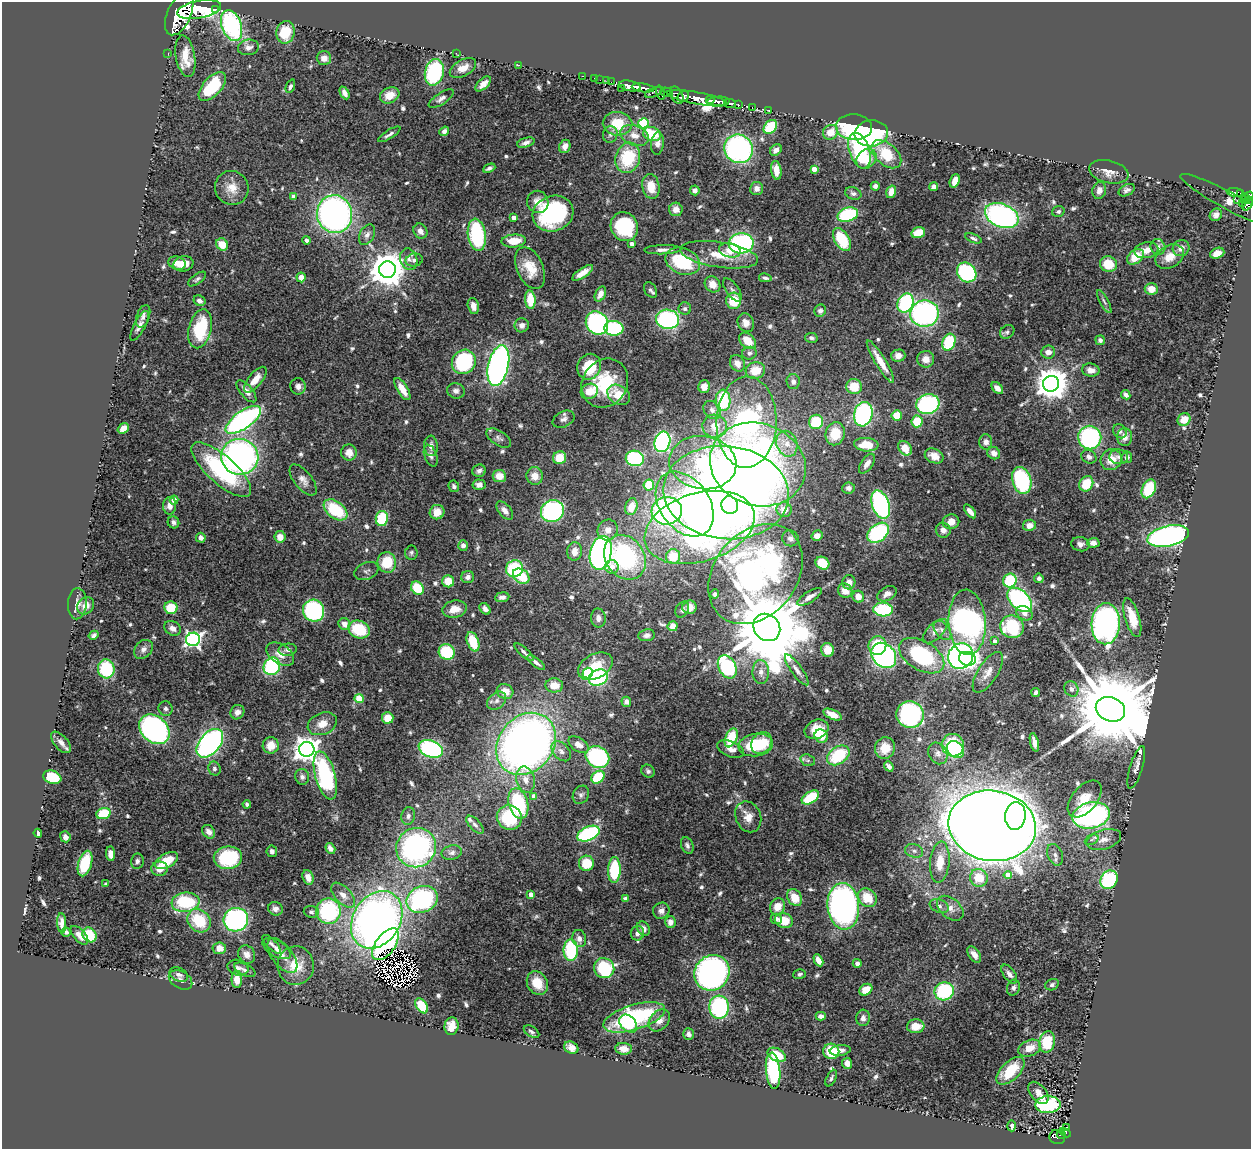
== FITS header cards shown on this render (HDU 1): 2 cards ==
NAXIS1  =                 1249
NAXIS2  =                 1147

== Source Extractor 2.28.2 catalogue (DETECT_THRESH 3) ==
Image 1249 x 1147 px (HDU 1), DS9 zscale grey, 1 PNG px = 1 image px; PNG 1253 x 1151 px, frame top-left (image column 1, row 1147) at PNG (2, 2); each listed source drawn as its Kron ellipse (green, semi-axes under 4 px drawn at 4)
Background 0.729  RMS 0.027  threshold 0.082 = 3 sigma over >= 5 px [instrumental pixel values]
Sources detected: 660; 4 with non-positive FLUX_AUTO (blend fragments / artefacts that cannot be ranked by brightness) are neither listed nor drawn; of the other 656, the 500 brightest by FLUX_AUTO listed and drawn (156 fainter detections omitted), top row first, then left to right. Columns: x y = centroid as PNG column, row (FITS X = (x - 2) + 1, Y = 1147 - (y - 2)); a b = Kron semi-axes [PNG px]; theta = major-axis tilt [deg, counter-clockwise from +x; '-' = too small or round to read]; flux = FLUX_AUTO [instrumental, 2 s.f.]
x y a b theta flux
215 9 3 3 - 170
199 10 22 8 10 8800
179 13 23 11 67 9300
232 25 16 9 -70 270
285 32 11 9 79 51
248 47 10 8 7 12
168 53 2 2 - 10
456 53 4 2 - 7.3
185 56 21 9 -81 35
324 58 7 7 - 14
519 65 3 2 - 53
463 68 14 8 30 20
434 72 13 9 77 180
582 76 3 2 - 26
594 78 2 2 - 9.1
600 80 2 2 - 11
607 81 2 2 - 18
611 82 2 2 - 9.8
483 84 9 5 43 12
290 86 7 4 67 5.7
630 86 11 5 -10 2100
212 87 17 9 48 99
622 88 3 2 - 120
643 88 11 3 -8 1400
654 92 9 4 21 630
666 92 6 4 -18 480
344 93 7 4 -63 9.2
661 93 7 3 -71 320
390 95 10 7 28 26
677 95 9 6 -63 750
683 96 6 5 - 760
697 98 30 6 -10 3200
441 99 14 5 32 8.2
710 100 4 3 - 610
718 102 11 5 3 1600
730 103 6 3 -7 450
738 105 4 3 - 180
752 107 3 2 - 5.7
769 110 2 2 - 9.4
643 123 5 5 - 140
617 124 15 12 -6 50
770 127 8 6 50 98
854 127 18 13 -4 170
444 131 5 4 - 7.4
830 132 8 7 - 29
871 133 16 13 6 220
389 134 13 4 32 6.3
610 134 8 7 - 6.1
652 134 9 7 -19 63
634 135 15 9 -19 19
526 143 9 4 15 6.9
657 143 11 6 83 9.4
565 146 7 5 68 11
738 149 15 14 - 420
776 150 6 5 - 8.6
860 151 18 10 -71 150
886 154 17 10 -41 66
628 158 15 12 74 91
866 159 11 9 45 35
489 168 6 4 24 4.7
814 169 4 4 - 25
776 170 9 5 -82 18
1109 172 20 11 -13 20
955 181 7 4 67 20
651 186 12 8 -80 30
875 186 4 4 - 5.4
934 187 4 4 - 8
232 188 17 16 - 29
757 188 6 6 - 9.7
695 190 5 5 - 7.9
1099 190 8 7 - 12
1127 190 8 5 27 6.7
891 192 6 4 72 17
1235 192 8 3 -8 240
853 193 8 6 -22 5.7
1240 194 4 3 - 170
294 196 4 4 - 13
1249 196 4 3 - 390
1245 199 5 4 - 550
1237 200 2 2 - 35
1229 201 55 8 -28 58
538 202 11 10 - 18
1242 203 3 3 - 37
1247 204 7 5 63 260
676 209 7 7 - 12
1058 211 6 5 - 4.4
335 214 19 17 -79 710
553 214 21 17 20 240
848 215 10 7 16 150
1216 215 7 5 47 11
1002 216 17 11 -22 450
514 218 4 4 - 11
624 227 15 13 -61 150
420 231 8 6 -56 11
918 233 7 5 17 35
367 235 11 7 61 9.3
477 235 16 9 -81 160
973 238 9 4 -21 4.7
842 239 12 7 -59 74
307 240 4 4 - 6.9
514 241 12 6 5 33
741 243 12 10 3 290
222 244 6 5 - 30
632 244 4 4 - 9.6
1158 247 8 7 - 8.5
1181 248 8 8 - 15
663 250 18 4 2 11
730 250 11 7 -14 17
1146 250 12 8 12 19
1217 253 7 5 21 15
719 255 39 12 -9 58
1135 257 9 6 40 41
1170 257 15 11 32 26
409 259 11 8 -73 12
414 260 8 6 13 6.2
683 261 18 13 -22 120
177 263 9 6 -18 19
183 264 10 7 14 18
1108 264 9 7 -26 47
530 268 22 13 -66 43
387 270 8 8 - 4600
967 272 10 9 - 200
583 273 12 4 34 18
301 277 5 4 - 14
765 278 6 3 -11 4.8
197 279 10 5 35 4.6
713 284 8 7 - 20
1151 289 6 6 - 23
650 290 8 5 -56 4.8
732 290 13 6 -55 7.6
600 294 8 5 65 15
530 300 9 5 -86 51
199 301 6 5 - 8.8
734 301 8 7 - 54
1104 302 13 4 -61 4.8
905 303 10 7 66 200
473 306 8 5 -77 13
685 309 6 6 - 4.5
820 311 6 5 - 5.9
924 314 14 13 - 370
143 316 12 6 70 7.5
668 319 11 9 -10 290
597 323 12 10 -53 310
746 323 9 8 - 15
522 325 7 7 - 8.6
139 326 16 5 63 10
614 328 9 7 -6 150
200 329 20 11 76 120
1007 332 8 6 39 5.2
811 338 6 5 - 4.6
1100 340 5 5 - 5.6
747 341 10 7 -42 31
949 342 9 6 69 100
1048 352 7 6 - 12
749 353 7 6 - 5.3
898 356 7 6 - 13
926 359 8 8 - 16
464 362 13 11 52 180
880 362 24 5 -58 32
737 363 9 7 -58 15
498 366 21 10 77 720
589 367 13 11 68 64
755 370 10 8 15 38
1091 370 9 6 -10 14
255 380 16 7 51 23
793 382 7 6 - 8.6
605 383 25 22 55 110
1051 384 8 8 - 3600
298 386 8 7 - 9.7
704 387 6 6 - 14
854 387 8 7 - 42
997 388 7 4 -50 12
402 389 12 5 -58 22
246 391 13 6 -50 13
456 391 9 7 -16 8.1
589 391 9 7 26 32
619 395 12 9 -33 38
1126 395 5 4 - 7.3
723 400 11 7 -87 120
928 404 12 10 16 220
712 410 10 8 -51 9.9
863 414 12 9 76 310
897 415 5 5 - 42
564 419 11 7 26 9
1184 419 7 6 - 26
243 420 20 8 35 470
917 421 6 5 - 58
746 422 45 30 88 690
816 422 7 7 - 78
715 426 12 11 - 27
123 428 6 4 39 14
1120 431 7 6 - 5
835 434 12 9 75 50
1090 437 12 11 - 230
1125 437 9 7 90 12
499 438 14 7 -32 7.5
662 442 10 8 73 310
986 442 7 6 - 9.8
787 444 13 10 -70 23
866 445 12 6 -4 39
431 446 10 7 -85 10
905 448 8 6 -53 30
349 453 8 8 - 16
994 453 6 6 - 13
431 456 11 6 -71 6.8
934 456 10 7 -25 20
240 457 19 17 -16 630
1089 457 8 6 -25 7.6
1119 457 9 7 -7 7.4
1127 457 6 5 - 7.8
560 458 7 6 - 42
635 458 9 7 -9 170
1111 460 11 10 - 27
703 463 34 26 -9 190
758 464 48 41 -19 600
867 464 11 6 55 13
221 470 38 14 -42 200
479 471 7 6 - 6.4
499 476 6 6 - 23
535 476 9 8 - 21
303 480 18 9 -51 14
1022 480 14 9 -74 170
1086 484 8 6 59 49
479 485 6 5 - 8.3
649 485 5 5 - 43
454 486 6 5 - 6
848 488 6 5 - 5.9
1149 489 10 6 65 79
726 493 63 46 -6 2200
174 500 4 4 - 13
685 504 36 25 -54 230
730 505 9 8 - 140
881 505 15 8 -71 340
170 506 9 6 88 12
631 507 8 6 74 23
335 510 13 8 -37 92
784 510 7 7 - 19
505 511 11 6 -50 12
552 511 12 10 34 320
667 511 15 14 - 410
970 511 8 4 -50 11
437 512 7 7 - 25
382 519 8 6 80 83
173 522 6 5 - 5.4
951 522 8 7 - 19
1029 525 6 5 - 13
700 527 57 34 17 900
608 530 10 10 - 15
943 530 8 7 - 12
878 533 12 8 38 190
817 536 5 5 - 9.6
1168 536 21 10 12 580
280 537 6 5 - 17
201 538 5 4 - 9.8
791 538 8 8 - 7.9
1093 543 6 4 3 12
1080 544 9 7 -12 8
463 545 5 5 - 7.7
574 551 9 7 82 17
411 553 7 6 - 4.4
601 553 17 10 78 640
625 557 24 19 -54 240
673 557 7 7 - 49
387 562 10 9 - 59
822 563 7 6 - 51
612 567 7 6 - 15
514 569 9 8 - 130
366 571 12 8 21 6.8
755 574 55 41 51 770
521 576 9 6 -36 68
468 577 6 6 - 6.9
1039 578 5 4 - 5.1
448 581 6 6 - 32
1010 581 7 6 - 99
849 582 7 6 - 11
417 588 7 6 - 66
845 591 7 7 - 19
715 594 4 4 - 4.7
887 594 10 6 28 11
502 597 7 5 9 8.1
809 597 14 5 32 10
858 597 6 5 - 18
1020 600 15 9 -44 290
77 604 15 9 87 12
86 606 9 7 48 14
690 607 7 6 - 19
171 608 6 6 - 50
455 609 12 8 10 26
485 609 6 4 -48 8.2
682 610 8 6 60 4.7
883 610 10 7 -3 120
314 611 11 10 - 220
1024 613 9 6 -32 12
598 618 9 7 -87 9.7
1132 618 20 7 -73 41
967 622 33 18 -86 730
344 624 6 5 - 15
1106 624 21 14 87 580
673 626 5 5 - 19
767 627 14 12 -49 33000
1012 627 12 11 - 110
173 628 9 7 -32 11
359 629 11 8 -21 75
942 630 11 7 -49 10
935 631 15 7 44 12
94 635 5 4 - 4.9
647 635 8 6 9 7.1
193 639 7 6 - 610
995 641 4 4 - 8.4
473 642 10 5 -71 63
877 646 9 9 - 50
143 649 11 8 45 9.4
288 650 9 6 6 7.2
828 650 7 6 - 30
447 652 8 7 - 91
524 652 12 3 -42 6.5
280 654 15 9 -33 19
884 655 14 11 -47 450
922 656 25 14 -31 200
961 656 13 12 - 420
967 659 8 7 - 120
536 662 10 4 -39 7
272 666 9 8 - 160
595 666 18 12 28 46
727 667 12 8 -62 190
106 669 9 8 - 120
797 670 18 5 -54 11
761 672 12 8 -88 13
988 672 23 10 57 21
588 673 5 5 - 93
598 677 10 8 24 180
554 685 9 7 -3 27
1071 689 8 6 -59 7.3
505 691 8 7 - 25
1036 692 4 3 - 5.4
359 698 4 4 - 65
497 701 10 7 41 9.8
626 702 5 5 - 6.9
166 709 7 7 - 5.4
1110 709 15 12 -22 42000
237 712 7 6 - 11
833 714 10 4 -25 21
910 715 14 13 - 320
388 718 6 5 - 29
322 724 15 10 22 24
154 729 17 13 -42 480
817 729 12 9 23 30
821 736 7 6 - 43
731 738 10 5 67 74
61 742 13 7 -49 12
1034 742 9 4 -76 11
210 743 16 10 50 490
762 743 12 9 56 54
526 744 33 27 50 1400
271 745 8 8 - 24
579 745 11 7 -33 14
756 745 17 11 9 85
953 745 11 11 - 130
885 748 11 10 - 31
307 749 7 7 - 2000
431 749 12 8 -21 260
731 749 14 7 -22 14
955 750 9 7 -41 78
561 751 11 7 -48 11
938 753 11 9 -60 9.3
838 755 12 8 35 95
597 757 12 10 -31 230
808 760 7 5 -19 4.4
889 766 5 3 - 7.9
1136 767 22 6 73 11
214 769 7 6 - 5.9
648 771 7 6 - 5.2
325 776 25 10 -75 250
52 777 9 6 -19 77
302 777 8 7 - 6.6
598 777 7 5 41 78
525 780 13 9 -78 18
581 795 9 7 57 6.4
534 796 4 4 - 17
810 797 9 5 32 69
1085 799 21 12 50 36
518 803 16 9 -75 140
247 804 4 3 - 4.6
103 813 7 5 19 68
1091 815 19 13 12 390
408 816 9 6 81 6.7
1015 816 14 10 84 290
748 817 16 12 -67 22
509 818 13 12 - 100
475 825 11 5 -47 6.7
992 826 44 35 -9 6700
209 832 7 6 - 12
38 833 4 3 - 5.3
588 834 12 7 24 240
65 837 5 5 - 9.3
1104 839 18 9 16 20
1092 840 7 4 25 4.5
687 845 8 6 -67 5.5
416 848 20 19 - 440
330 849 6 4 -56 10
272 851 6 5 - 5.3
914 851 9 6 -15 7.5
452 853 10 7 13 7.7
111 854 7 4 -84 17
1055 855 11 7 -67 10
228 858 14 11 8 140
137 861 7 6 - 5.7
167 861 12 7 29 55
940 862 21 9 84 40
85 863 13 6 74 85
586 863 7 7 - 50
159 869 8 7 - 20
614 870 13 6 89 120
1008 875 4 4 - 26
308 877 7 5 -71 17
979 878 9 8 - 40
1109 880 9 8 - 160
106 884 4 3 - 4.3
343 895 15 8 -47 16
531 895 4 4 - 22
795 898 9 7 -57 31
867 898 10 8 -45 43
422 899 16 13 23 300
626 899 4 4 - 9.2
186 902 14 9 7 130
843 906 23 16 -85 660
939 906 10 6 -22 7
777 907 8 7 - 24
950 908 15 10 -40 16
275 909 7 6 - 6.9
328 911 13 12 - 200
661 911 8 8 - 10
311 912 7 6 - 5
776 919 5 5 - 6.4
236 920 12 11 - 310
377 920 31 23 58 1000
199 921 13 10 -45 82
784 921 9 7 -13 42
670 922 6 5 - 14
62 923 10 4 -85 9.5
643 929 7 6 - 11
66 932 5 4 - 5.4
637 933 7 6 - 8.6
79 935 11 6 -47 14
90 935 8 6 -54 51
579 938 9 7 -75 11
272 944 12 5 -45 5.4
386 944 18 9 53 390
219 948 7 6 - 20
277 949 16 8 -31 11
571 950 11 7 -90 130
247 954 9 8 - 12
974 954 9 5 -54 15
282 956 20 10 -53 20
818 960 6 4 -62 17
857 963 4 4 - 6.5
296 966 19 18 - 44
238 968 10 8 -17 8.5
604 968 10 10 - 140
245 970 11 6 -26 7
712 973 18 17 - 520
799 974 6 5 - 4.5
1009 974 11 6 -54 9.5
179 975 10 6 -26 6.4
237 979 8 5 -90 22
181 980 12 8 -30 8
537 983 12 10 -60 42
1052 985 7 5 26 4.4
1013 988 8 6 72 6.2
866 990 7 5 34 27
944 991 9 9 - 150
422 1006 8 5 -54 53
719 1007 11 10 - 220
821 1016 5 4 - 9.6
634 1017 32 12 17 210
863 1018 8 7 - 9.5
659 1020 12 9 49 17
628 1024 10 7 -46 42
451 1026 9 7 84 22
916 1026 9 7 7 29
532 1032 8 5 -33 5
689 1034 6 5 - 6.3
1047 1042 11 7 79 61
571 1048 7 6 - 13
1029 1048 12 8 23 25
624 1049 8 6 -4 14
840 1050 10 5 7 10
831 1051 8 7 - 69
777 1055 10 6 -28 53
847 1063 5 5 - 13
773 1071 18 7 -84 200
1010 1071 17 9 44 62
831 1078 9 4 63 4.6
1038 1093 13 7 -50 13
1048 1105 12 8 0 190
1012 1126 6 3 -87 5.7
1067 1127 3 2 - 12
1065 1132 6 4 -30 83
1061 1135 5 3 - 94
1057 1137 8 7 - 120
At the frame edge (FLAGS 8, measured only in part): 1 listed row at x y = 1249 196
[156 fainter detections neither listed nor drawn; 4 non-positive-flux detections neither listed nor drawn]